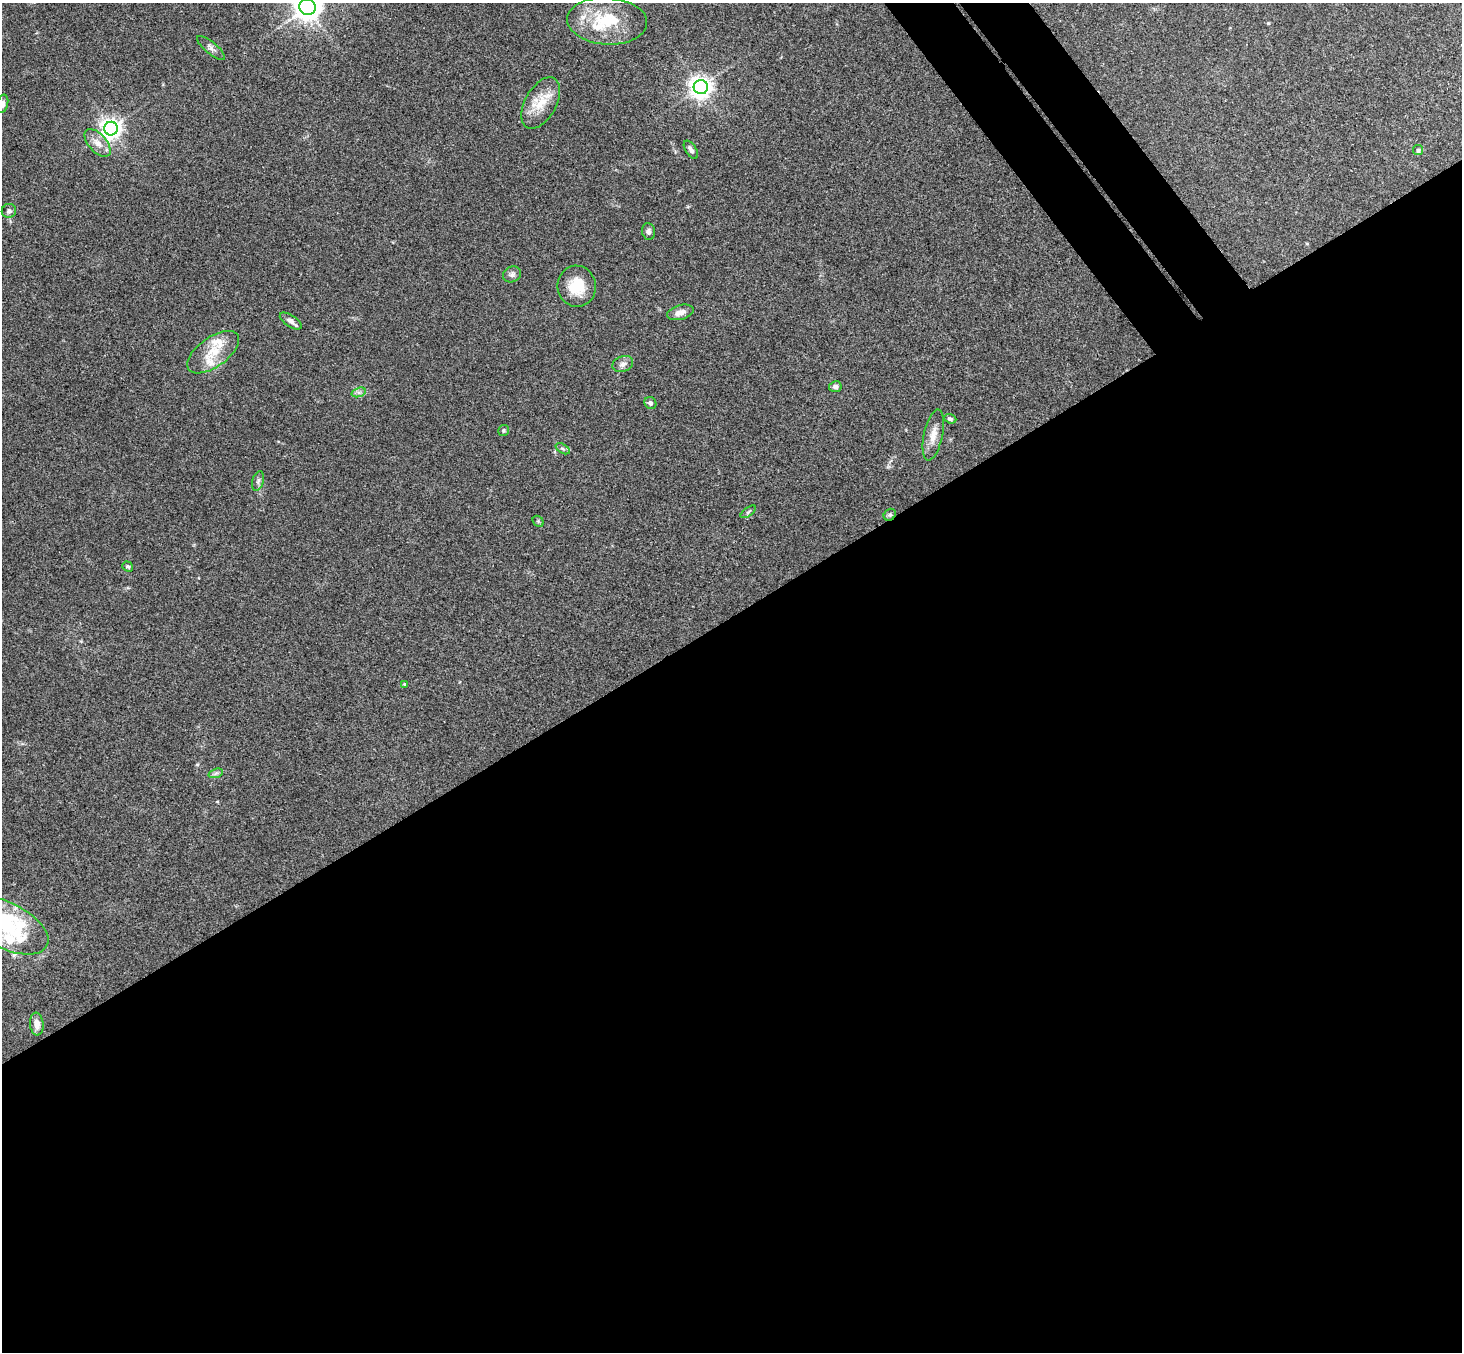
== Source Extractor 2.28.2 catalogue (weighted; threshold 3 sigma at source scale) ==
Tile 15 of 4 x 4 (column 3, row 4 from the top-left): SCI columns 2975-4434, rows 331-1680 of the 5945 x 5926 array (HDU 1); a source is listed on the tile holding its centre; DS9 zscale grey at full resolution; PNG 1464 x 1354 px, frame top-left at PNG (2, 3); each listed source drawn as its Kron ellipse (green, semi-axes under 4 px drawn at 4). Shown black and unused: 57% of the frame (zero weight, under 3 of 4 exposures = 6% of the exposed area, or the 3 px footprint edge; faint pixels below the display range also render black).
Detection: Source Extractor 2.28.2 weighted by HDU 2 'WHT'; one run over the whole footprint, this tile lists its part. Background 0.188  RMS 0.008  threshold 0.0361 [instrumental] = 3 sigma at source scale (4.5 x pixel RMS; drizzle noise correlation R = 1.50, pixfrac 1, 0.05/0.05 arcsec/px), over >= 5 px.
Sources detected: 44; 1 inside a brighter object's white glare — neither listed nor drawn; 9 inside a brighter listed object's ellipse — not listed separately; the other 34 listed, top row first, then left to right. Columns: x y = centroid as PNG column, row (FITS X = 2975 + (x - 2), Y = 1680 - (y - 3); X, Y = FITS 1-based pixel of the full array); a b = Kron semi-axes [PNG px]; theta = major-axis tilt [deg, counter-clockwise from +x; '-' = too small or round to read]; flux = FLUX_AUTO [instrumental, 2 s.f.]
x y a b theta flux
307 7 8 8 - 900
607 21 40 23 -4 40
211 48 17 6 -39 3.2
701 87 7 7 - 580
541 103 28 15 61 18
3 104 9 5 75 2.4
111 129 7 7 - 490
98 143 16 9 -48 7.3
691 150 10 5 -58 3.2
1418 150 5 5 - 1.1
9 211 7 7 - 2.4
648 231 8 6 -82 2.4
512 274 9 7 27 2.7
577 286 20 19 - 21
680 312 13 7 15 5.9
291 321 12 5 -33 3.3
213 352 30 15 36 19
623 364 11 7 21 3.8
835 387 6 5 - 2.8
359 392 7 4 18 2.2
650 403 6 5 - 2.4
950 419 6 4 -19 1.6
503 431 5 5 - 1.2
933 435 26 9 78 9.7
563 449 8 4 -31 1.7
258 481 10 5 74 2.5
748 512 9 4 36 1.5
890 515 6 5 - 1.5
538 521 6 4 -46 1.1
128 566 6 4 -36 1.3
404 684 4 3 - 0.83
216 773 7 4 19 1.9
6 925 45 23 -27 59
37 1024 11 7 -84 7.2
Overlapping masked pixels (flux is a lower limit): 1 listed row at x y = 890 515
Isophote crosses this tile's border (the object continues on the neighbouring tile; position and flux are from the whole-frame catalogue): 3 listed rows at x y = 307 7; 3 104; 6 925